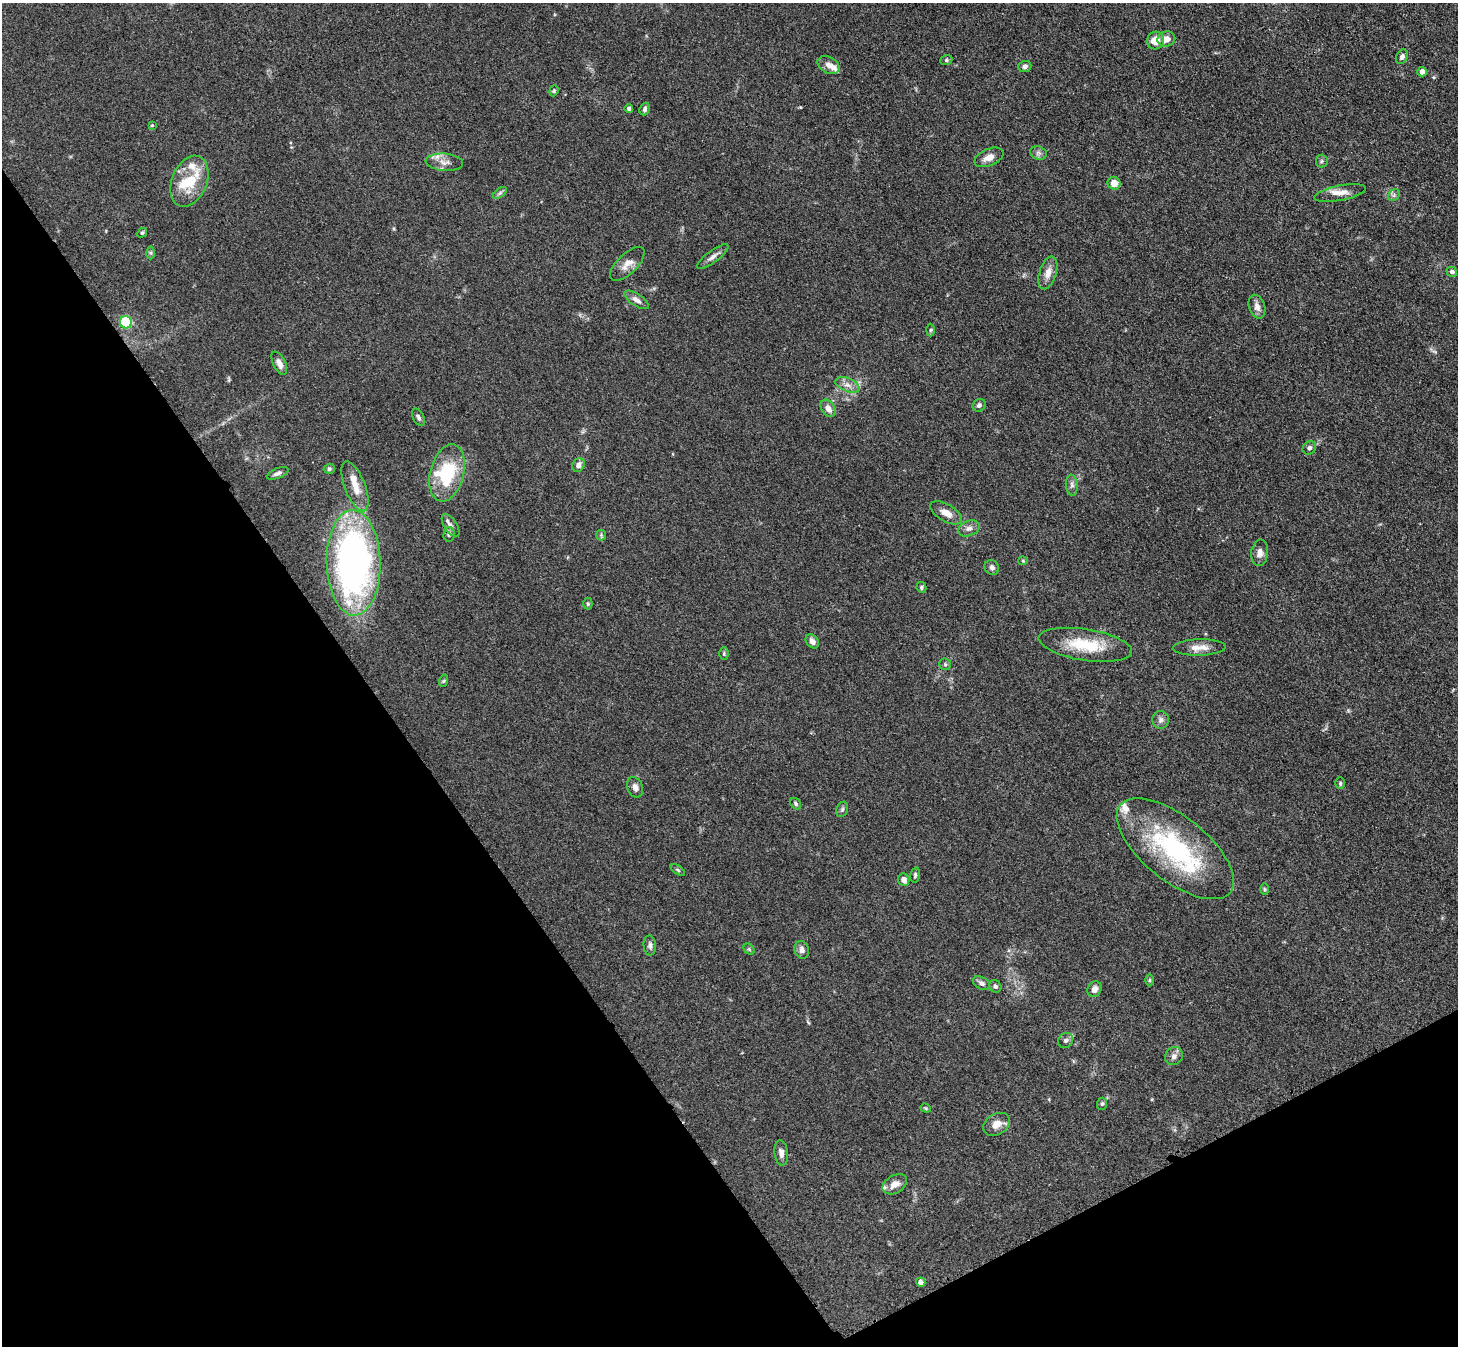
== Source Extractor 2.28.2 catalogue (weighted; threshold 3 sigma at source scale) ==
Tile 14 of 4 x 4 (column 2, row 4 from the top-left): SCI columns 1473-2928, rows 308-1651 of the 5857 x 5850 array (HDU 1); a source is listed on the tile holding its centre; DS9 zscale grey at full resolution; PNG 1460 x 1348 px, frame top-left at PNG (2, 3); each listed source drawn as its Kron ellipse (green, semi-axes under 4 px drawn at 4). Shown black and unused: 31% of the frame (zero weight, under 3 of 4 exposures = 2% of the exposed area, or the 3 px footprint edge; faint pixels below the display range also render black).
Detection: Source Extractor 2.28.2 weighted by HDU 2 'WHT'; one run over the whole footprint, this tile lists its part. Background 0.0589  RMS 0.0058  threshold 0.0261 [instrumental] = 3 sigma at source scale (4.5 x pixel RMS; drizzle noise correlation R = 1.50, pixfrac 1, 0.05/0.05 arcsec/px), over >= 5 px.
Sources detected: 93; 9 inside a brighter listed object's ellipse — not listed separately; the other 84 listed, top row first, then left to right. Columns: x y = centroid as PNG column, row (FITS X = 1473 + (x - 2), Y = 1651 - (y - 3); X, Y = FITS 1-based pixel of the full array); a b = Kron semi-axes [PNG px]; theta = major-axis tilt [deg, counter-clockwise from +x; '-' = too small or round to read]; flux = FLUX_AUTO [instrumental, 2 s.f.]
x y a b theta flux
1166 39 9 7 9 4.4
1156 41 9 8 - 7.4
1402 57 7 5 64 1.8
946 60 6 5 - 0.86
828 65 12 8 -29 3.8
1025 66 6 5 - 1.7
1422 72 5 4 - 4.1
554 91 6 4 69 0.78
629 108 4 4 - 1.4
645 109 6 5 - 1.5
152 125 4 3 - 0.55
1038 153 8 6 -20 1.8
989 157 15 8 24 4.7
1322 161 6 5 - 1.1
444 162 19 8 -5 4.8
189 181 26 17 67 20
1114 183 7 6 - 6
500 193 8 4 37 1.1
1340 193 26 7 11 5.2
1394 195 7 5 48 1.3
142 233 5 4 - 0.81
151 253 6 4 -89 0.87
713 256 19 6 36 2.9
627 264 22 10 44 5.4
1452 272 5 5 - 2
1048 273 17 8 73 4.9
636 300 14 6 -34 2.9
1257 307 12 8 -73 3.4
126 322 6 6 - 34
931 330 6 4 88 0.8
279 363 12 6 -64 3.3
847 385 13 6 -22 3.4
979 405 7 6 - 1.5
828 408 9 6 -58 4.4
418 417 9 5 -63 1.5
1309 448 7 6 - 1.5
578 465 7 6 - 2.7
329 469 5 5 - 1.1
278 473 11 5 22 1.8
447 473 29 17 76 31
1072 485 10 6 -85 2
355 486 26 10 -68 8.3
946 513 18 8 -29 4.8
451 525 13 6 -57 2.9
969 528 11 7 23 2.7
449 534 7 5 85 1.5
601 535 5 5 - 0.89
1260 553 13 8 84 3.4
1023 561 4 4 - 0.61
354 563 53 27 -89 220
992 567 8 7 - 2
921 587 5 5 - 1.1
588 604 6 4 -90 0.78
812 641 8 5 -52 3
1085 645 47 15 -9 23
1199 647 26 8 1 6
724 654 6 5 - 0.81
945 664 6 6 - 0.98
443 681 6 4 70 0.75
1161 720 9 8 - 2.2
1340 783 6 4 89 0.8
635 787 10 7 -67 2.9
796 804 6 5 - 1
842 809 8 5 69 1.2
1175 849 70 32 -39 78
678 870 8 4 -36 0.87
915 875 7 4 76 0.99
904 880 6 5 - 2.9
1264 889 6 4 -89 0.78
650 945 10 6 -86 1.8
749 949 6 5 - 0.79
802 950 9 7 -71 2.6
1150 980 6 4 90 0.79
981 983 9 6 -30 1.8
995 986 6 5 - 1.4
1095 989 8 7 - 2.9
1066 1040 8 7 - 1.6
1174 1056 9 8 - 2.5
1102 1104 6 5 - 1
926 1108 5 4 - 0.74
997 1124 14 10 30 5.6
781 1153 12 6 -83 2.8
895 1184 13 9 30 5.2
921 1282 5 4 - 3